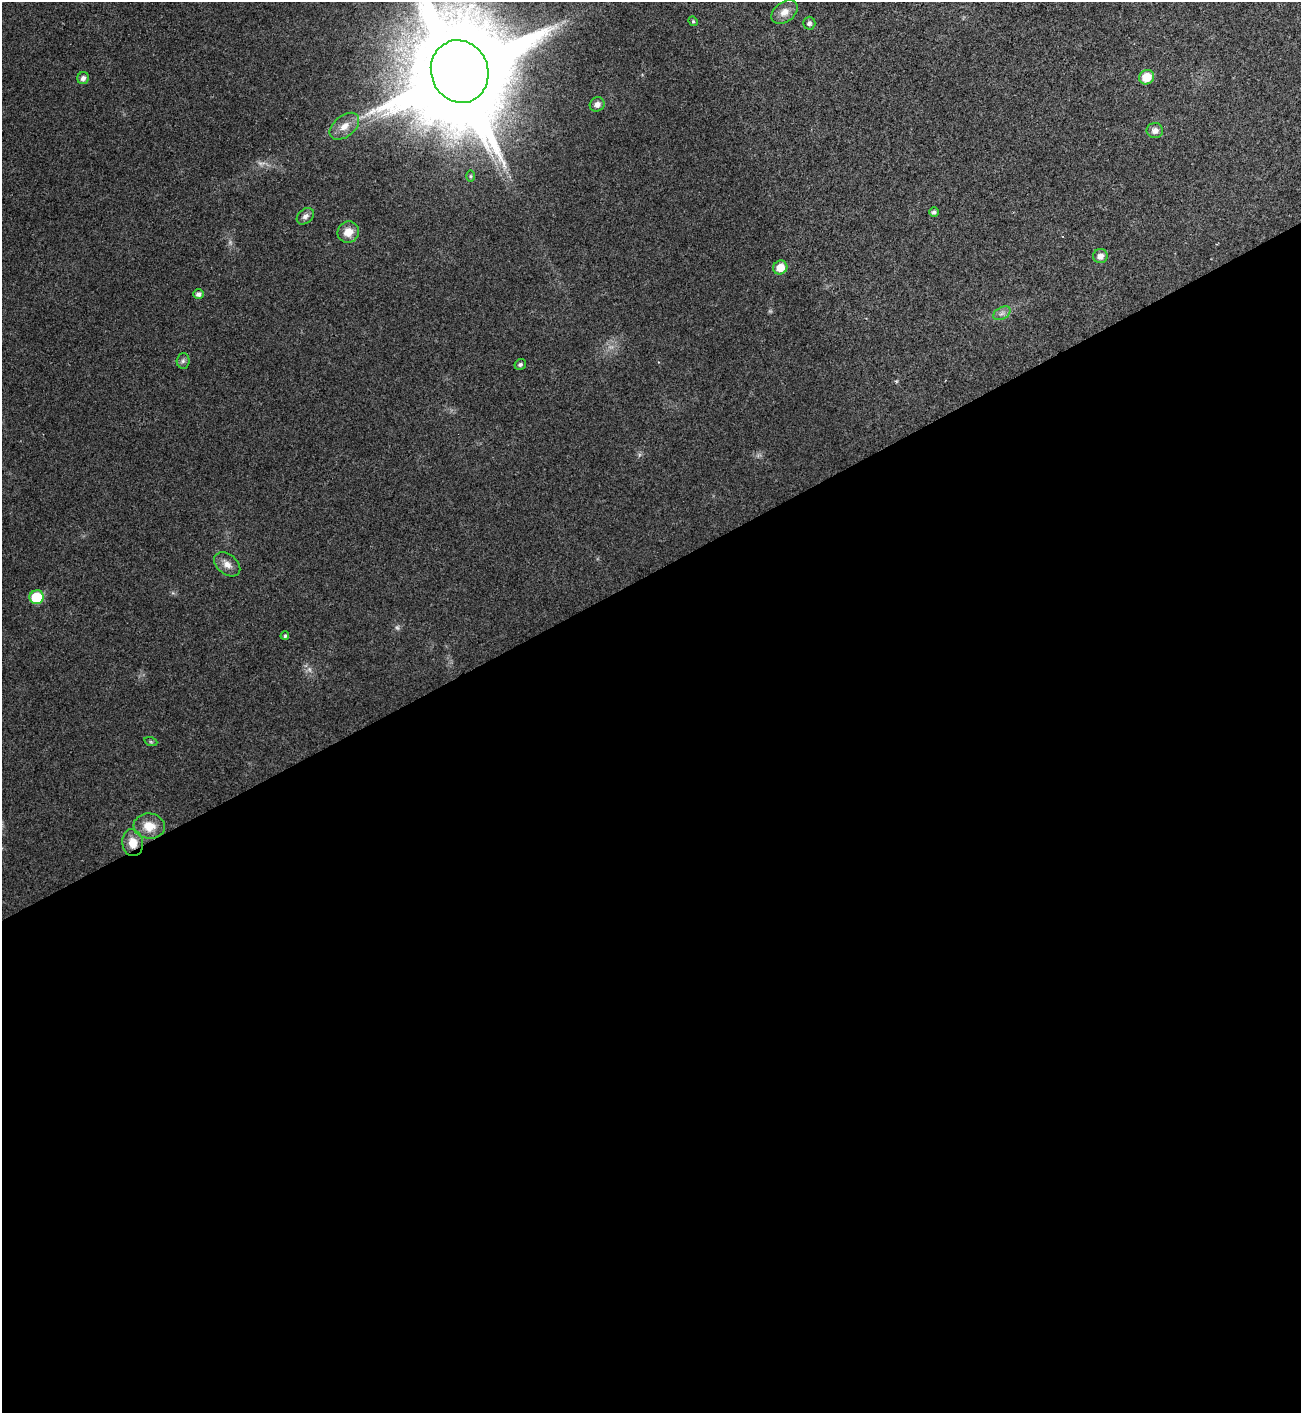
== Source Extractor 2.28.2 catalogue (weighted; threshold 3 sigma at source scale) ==
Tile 15 of 4 x 4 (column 3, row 4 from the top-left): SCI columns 2752-4050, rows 3-1413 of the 5633 x 5646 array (HDU 1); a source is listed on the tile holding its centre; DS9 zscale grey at full resolution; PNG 1303 x 1415 px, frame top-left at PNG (2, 2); each listed source drawn as its Kron ellipse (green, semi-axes under 4 px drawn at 4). Shown black and unused: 60% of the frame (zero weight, under 2 of 3 exposures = <1% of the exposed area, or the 3 px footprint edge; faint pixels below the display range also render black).
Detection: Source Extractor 2.28.2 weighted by HDU 2 'WHT'; one run over the whole footprint, this tile lists its part. Background 0.0477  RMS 0.0075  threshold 0.0339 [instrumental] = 3 sigma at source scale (4.5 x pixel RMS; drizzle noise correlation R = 1.50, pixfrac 1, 0.05/0.05 arcsec/px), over >= 5 px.
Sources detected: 31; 5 too faint to see at this stretch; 1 inside a brighter object's white glare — neither listed nor drawn; the other 25 listed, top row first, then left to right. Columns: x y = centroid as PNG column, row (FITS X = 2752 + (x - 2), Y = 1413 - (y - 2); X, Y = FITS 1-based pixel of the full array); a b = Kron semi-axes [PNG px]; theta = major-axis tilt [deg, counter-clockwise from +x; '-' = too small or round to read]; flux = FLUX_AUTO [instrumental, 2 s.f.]
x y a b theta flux
784 12 15 10 38 7
693 21 5 4 - 0.96
809 23 6 6 - 2.3
460 72 32 28 -70 21000
1147 77 8 7 - 15
83 78 6 5 - 3.4
597 104 8 7 - 3.7
344 126 17 10 39 8
1155 131 8 7 - 3.8
471 176 6 4 90 0.93
934 212 5 4 - 2.2
305 216 9 7 41 3.2
348 232 11 10 - 9.1
1100 256 7 7 - 5.2
780 267 7 6 - 10
199 294 5 5 - 3
1002 313 9 6 29 2.9
183 361 8 6 87 2
520 364 6 5 - 1.6
227 564 15 10 -38 6.2
37 597 7 7 - 30
285 636 4 3 - 1.3
151 742 6 4 -18 1
149 826 15 12 -6 13
133 843 13 10 -81 11
Overlapping masked pixels (flux is a lower limit): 1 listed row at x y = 133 843
Isophote crosses this tile's border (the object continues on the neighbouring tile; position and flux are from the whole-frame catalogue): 1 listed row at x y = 460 72